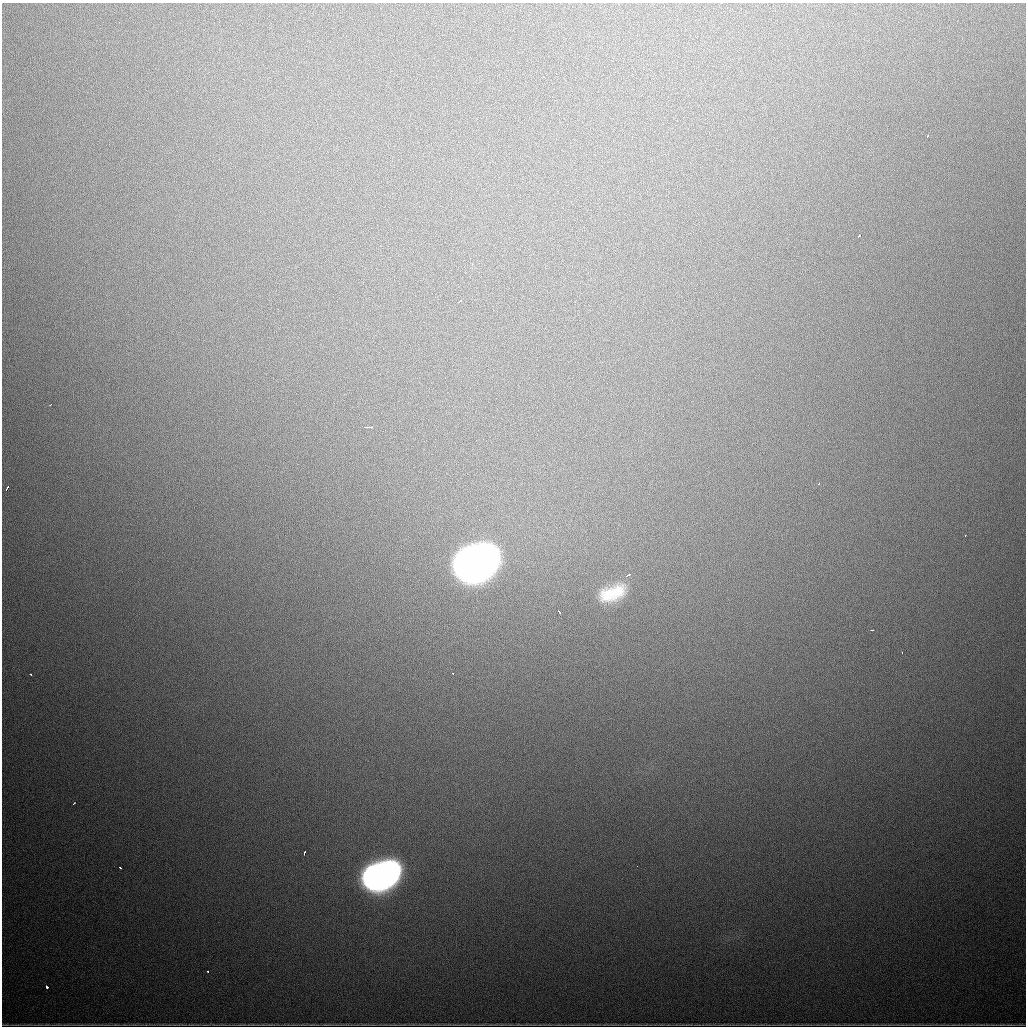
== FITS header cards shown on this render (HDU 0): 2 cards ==
NAXIS1  =                 1024
NAXIS2  =                 1024

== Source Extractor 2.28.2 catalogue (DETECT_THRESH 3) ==
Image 1024 x 1024 px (HDU 0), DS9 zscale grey, 1 PNG px = 1 image px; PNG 1028 x 1028 px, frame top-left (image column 1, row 1024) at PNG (2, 3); no overlay
Background 1020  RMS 28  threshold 82.6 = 3 sigma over >= 5 px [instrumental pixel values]
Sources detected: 22; all 22 listed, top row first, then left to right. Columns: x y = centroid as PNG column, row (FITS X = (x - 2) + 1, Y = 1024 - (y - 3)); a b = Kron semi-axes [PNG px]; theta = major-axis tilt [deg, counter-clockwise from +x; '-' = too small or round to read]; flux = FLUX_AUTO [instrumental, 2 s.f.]
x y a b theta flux
928 136 3 2 - 2.5e+03
859 236 4 3 - 5.8e+03
459 302 5 2 - 3.7e+03
50 405 3 2 - 2.4e+03
368 427 9 2 0 5.0e+03
819 484 3 2 - 2.2e+03
7 489 6 3 66 1.3e+04
965 536 3 2 - 1.9e+03
477 562 31 21 23 2.5e+06
627 575 8 4 26 4.5e+03
612 593 32 16 21 7.7e+04
559 612 4 2 - 4.0e+03
872 630 3 2 - 2.5e+03
902 653 3 2 - 1.9e+03
31 674 3 2 - 2.7e+03
453 674 2 2 - 1.4e+03
74 803 4 2 - 2.1e+03
304 853 4 3 - 4.1e+03
120 867 4 2 - 4.8e+03
381 875 30 20 23 1.0e+06
208 971 3 2 - 2.1e+03
47 987 4 3 - 8.9e+03